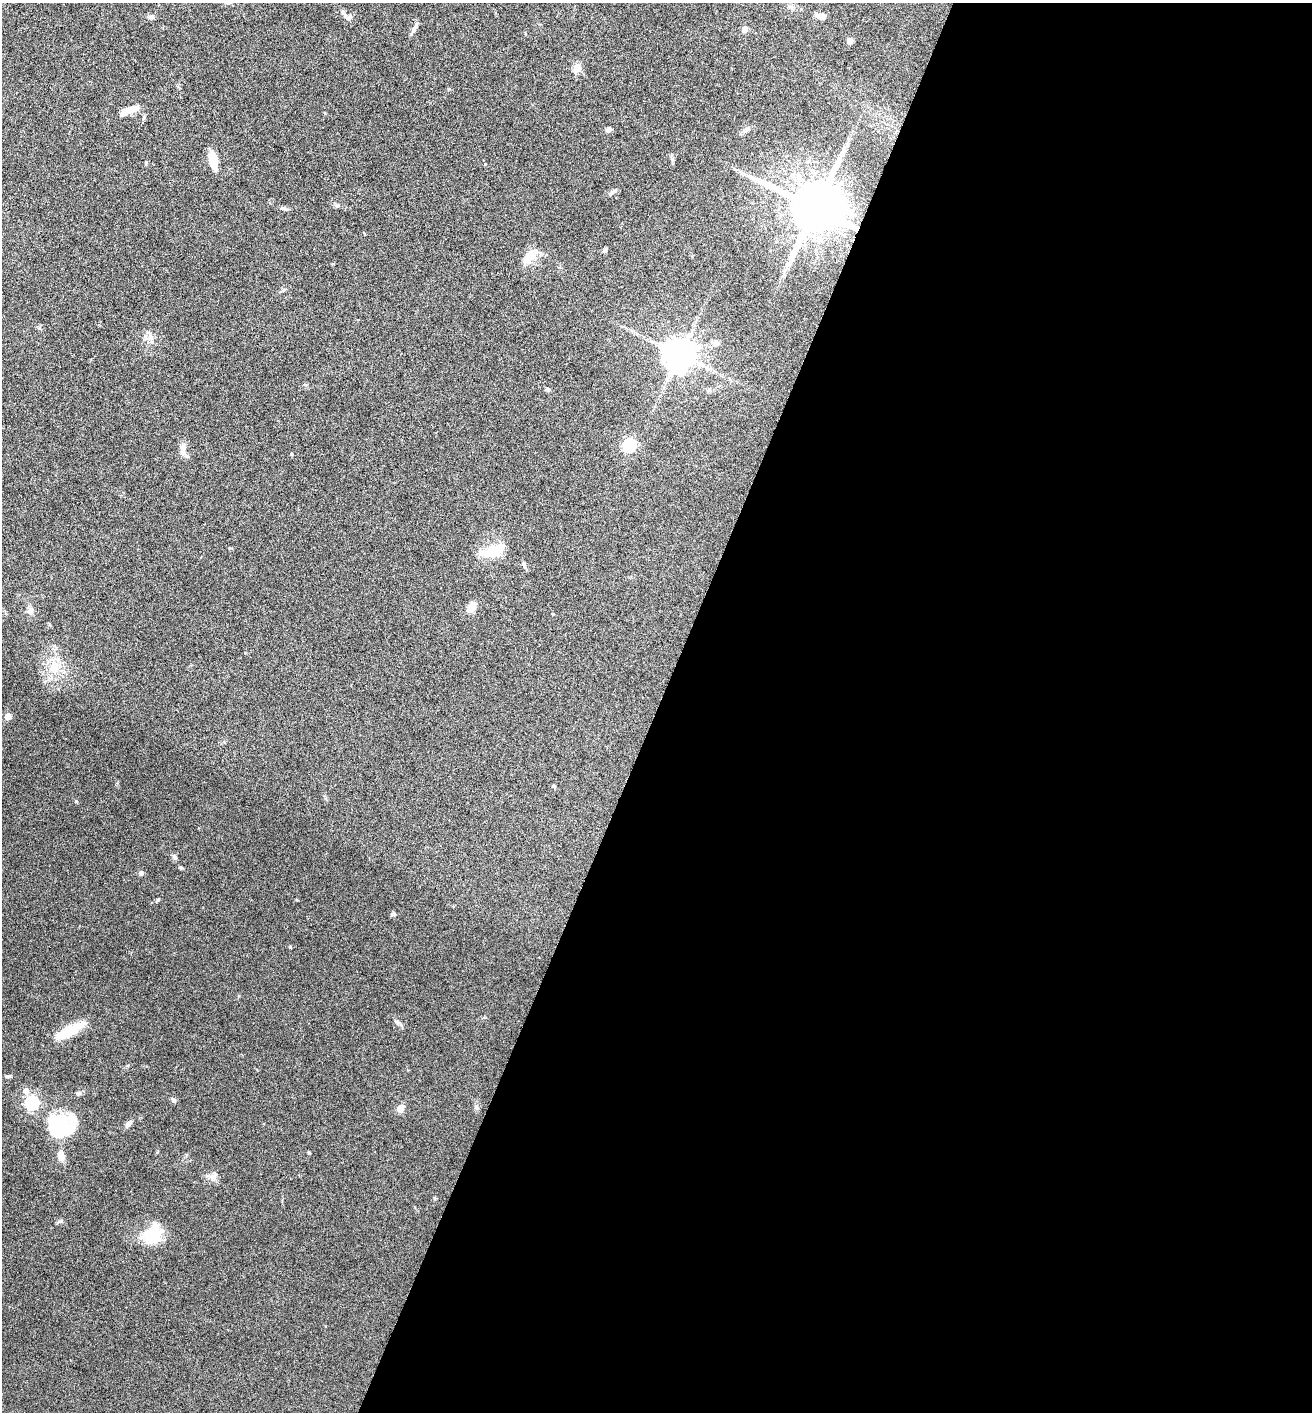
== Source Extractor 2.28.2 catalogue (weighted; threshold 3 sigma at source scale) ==
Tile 12 of 4 x 4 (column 4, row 3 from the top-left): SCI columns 4072-5381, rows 1418-2827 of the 5660 x 5650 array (HDU 1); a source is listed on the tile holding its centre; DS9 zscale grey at full resolution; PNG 1314 x 1414 px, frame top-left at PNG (2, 3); no overlay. Shown black and unused: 50% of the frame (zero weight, under 4 of 8 exposures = <1% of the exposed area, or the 3 px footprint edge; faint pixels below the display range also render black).
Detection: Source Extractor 2.28.2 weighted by HDU 2 'WHT'; one run over the whole footprint, this tile lists its part. Background 0.0556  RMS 0.004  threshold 0.0164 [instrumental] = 3 sigma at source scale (4.09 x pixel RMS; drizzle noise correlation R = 1.36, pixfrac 0.8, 0.05/0.05 arcsec/px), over >= 5 px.
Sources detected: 58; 1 inside a brighter object's white glare — not listed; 1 inside a brighter listed object's ellipse — not listed separately; the other 56 listed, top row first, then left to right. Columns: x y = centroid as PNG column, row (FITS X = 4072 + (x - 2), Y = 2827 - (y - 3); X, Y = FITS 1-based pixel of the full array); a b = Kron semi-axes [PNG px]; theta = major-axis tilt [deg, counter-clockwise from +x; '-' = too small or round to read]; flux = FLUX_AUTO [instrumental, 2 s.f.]
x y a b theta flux
791 7 10 6 -35 1.3
344 13 16 5 -62 1.3
821 16 11 6 -14 2.7
151 17 8 6 -6 1.1
744 29 4 4 - 4.4
414 30 16 5 56 1.3
850 41 7 7 - 1.2
577 68 5 5 - 15
129 110 22 7 20 4.5
144 117 7 5 74 0.69
609 129 6 5 - 1.3
745 130 10 6 30 1.2
672 159 8 5 -63 0.78
213 161 17 7 -78 7.9
146 162 5 4 - 0.4
612 193 14 4 39 1
337 206 6 5 - 0.66
815 208 15 14 - 2900
284 209 12 4 -13 0.84
605 250 7 5 60 0.7
530 257 23 12 45 6
150 338 14 4 -4 1.4
715 343 11 8 -11 1.6
680 354 9 9 - 770
547 389 5 5 - 0.78
629 445 6 6 - 57
183 448 16 7 84 2.8
292 454 5 3 - 0.35
492 551 32 12 18 10
524 565 11 4 -65 0.81
471 607 11 7 61 4.3
30 611 10 8 -61 1.7
553 614 5 3 - 0.25
54 668 19 15 82 8
8 716 8 7 - 2.1
553 786 6 4 1 0.39
175 857 8 5 -53 0.84
181 867 4 4 - 0.52
141 873 7 6 - 0.84
158 900 6 4 45 0.46
393 914 7 5 6 0.7
290 947 5 3 - 0.3
398 1023 13 5 -41 1.2
72 1029 31 12 31 9.1
9 1076 7 5 13 0.64
26 1091 6 6 - 2.4
174 1100 7 5 -54 0.91
32 1102 6 6 - 69
476 1107 7 6 - 0.81
400 1108 5 5 - 8.5
128 1124 12 6 42 1.3
61 1125 24 20 6 33
309 1153 3 3 - 0.51
61 1156 10 7 -74 3.2
213 1177 13 10 75 2.1
153 1234 26 18 58 12
Overlapping masked pixels (flux is a lower limit): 1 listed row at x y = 815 208
Unlisted compact peaks at least as high as the median listed source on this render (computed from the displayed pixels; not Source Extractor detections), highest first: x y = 76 801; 60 1221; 157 1152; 297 900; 485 164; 239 996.